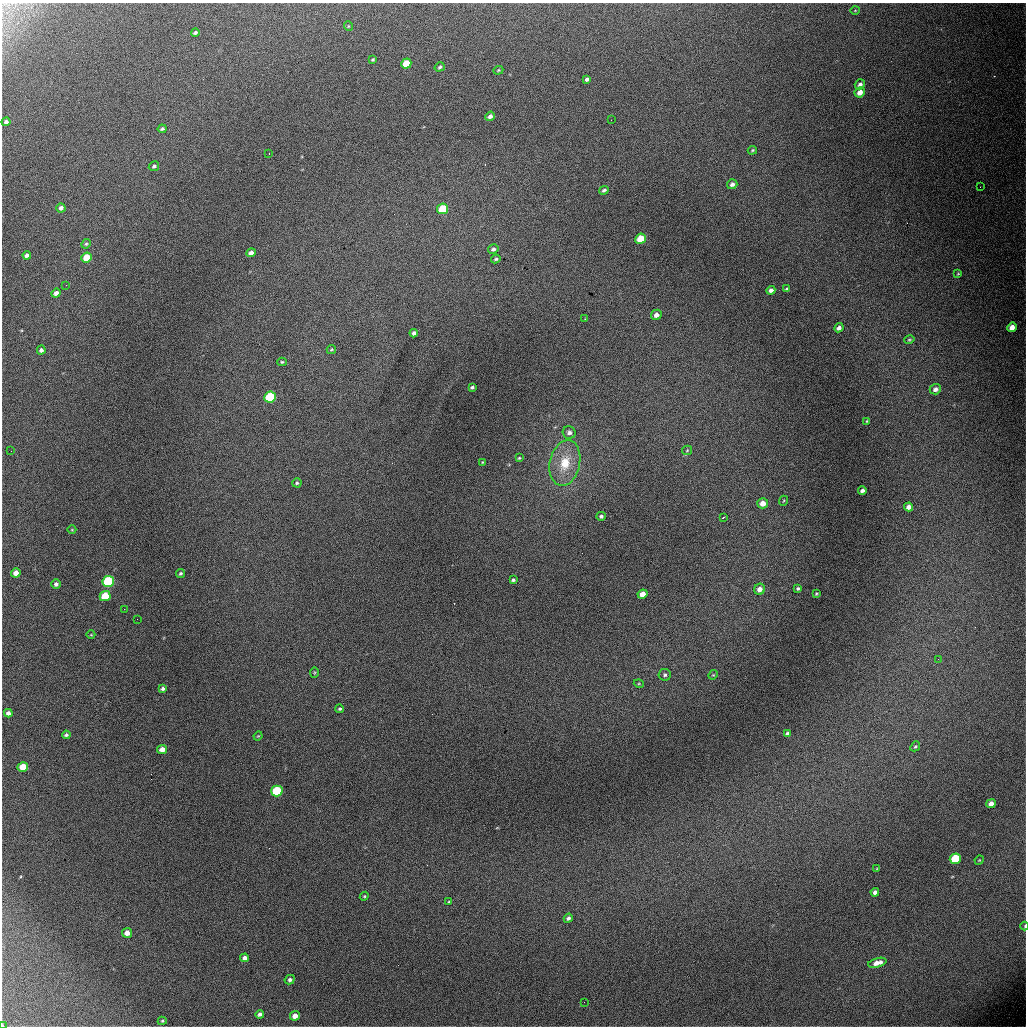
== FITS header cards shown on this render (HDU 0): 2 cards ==
NAXIS1  =                 1024 / length of data axis 1
NAXIS2  =                 1024 / length of data axis 2

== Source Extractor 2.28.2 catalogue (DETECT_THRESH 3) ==
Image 1024 x 1024 px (HDU 0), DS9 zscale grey, 1 PNG px = 1 image px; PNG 1028 x 1028 px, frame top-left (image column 1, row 1024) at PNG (2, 3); each listed source drawn as its Kron ellipse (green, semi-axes under 4 px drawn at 4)
Background 5100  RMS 54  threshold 161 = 3 sigma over >= 5 px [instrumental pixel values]
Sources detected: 107; all 107 listed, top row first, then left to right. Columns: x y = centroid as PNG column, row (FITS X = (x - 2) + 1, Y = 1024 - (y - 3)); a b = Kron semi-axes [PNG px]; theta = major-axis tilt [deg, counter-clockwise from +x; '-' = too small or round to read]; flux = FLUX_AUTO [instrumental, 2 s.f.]
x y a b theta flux
855 10 5 3 - 2800
348 26 5 3 - 2900
195 32 4 3 - 8400
373 60 4 3 - 4500
406 63 5 5 - 74000
440 67 5 4 - 5700
498 70 5 4 - 3600
587 79 4 3 - 8200
860 84 5 4 - 11000
860 92 5 5 - 29000
490 116 5 4 - 14000
611 120 2 2 - 1900
6 122 4 4 - 11000
162 129 4 3 - 6100
752 150 4 3 - 4400
269 153 3 2 - 3900
154 166 5 4 - 7700
732 184 5 5 - 13000
980 187 2 2 - 2400
604 190 5 3 - 7100
61 208 4 4 - 12000
443 209 6 5 - 160000
641 239 5 5 - 110000
86 244 5 4 - 4700
493 249 5 4 - 10000
251 253 5 4 - 19000
27 255 4 4 - 12000
87 257 5 5 - 80000
496 259 5 4 - 5400
958 274 4 3 - 3100
66 285 2 2 - 5900
786 289 4 3 - 4800
771 290 4 4 - 13000
56 293 5 4 - 16000
656 315 5 5 - 17000
585 319 4 4 - 2700
1012 327 5 4 - 31000
839 328 5 4 - 15000
414 333 4 4 - 13000
909 340 5 3 - 4400
331 349 5 4 - 4300
41 350 4 4 - 10000
282 362 4 4 - 5200
472 387 4 3 - 6100
935 389 6 5 - 15000
270 397 6 5 - 270000
867 421 3 3 - 3500
569 432 6 6 - 12000
687 450 5 4 - 4000
11 451 2 2 - 7400
519 458 3 3 - 3700
482 462 3 3 - 3100
565 463 23 15 77 100000
297 483 4 4 - 5400
862 490 4 4 - 9900
783 501 5 3 - 3500
763 503 5 5 - 31000
909 507 4 4 - 19000
601 516 4 4 - 7700
723 517 3 2 - 2600
72 530 4 3 - 2400
16 573 4 4 - 24000
180 573 4 3 - 6100
513 580 4 3 - 6700
108 582 6 5 - 380000
56 584 5 4 - 10000
798 588 4 3 - 5900
760 589 6 5 - 22000
642 594 5 4 - 30000
816 594 3 2 - 3700
105 596 5 5 - 100000
124 609 2 2 - 11000
137 619 2 2 - 3900
91 635 4 3 - 2800
938 659 3 2 - 3000
314 673 5 3 - 3400
665 675 6 6 - 7900
713 675 5 4 - 4200
639 684 5 3 - 3400
163 689 4 4 - 6400
340 709 4 4 - 5400
8 713 4 4 - 13000
787 734 4 3 - 9400
66 735 4 4 - 7300
258 736 4 3 - 2900
915 746 5 4 - 4900
162 749 5 4 - 24000
23 767 5 5 - 78000
277 791 6 5 - 250000
991 804 5 4 - 24000
955 859 5 5 - 180000
979 860 5 4 - 3000
877 869 4 4 - 3300
875 892 4 4 - 13000
364 896 4 4 - 4100
449 902 4 3 - 4100
568 918 5 4 - 9500
1025 926 4 3 - 3100
127 933 5 5 - 24000
244 958 4 4 - 14000
877 963 9 4 15 30000
290 980 5 4 - 8600
584 1002 2 2 - 7700
260 1014 4 4 - 9200
295 1016 5 4 - 23000
162 1021 4 4 - 4400
2 1025 3 2 - 2500
At the frame edge (FLAGS 8, measured only in part): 2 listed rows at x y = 1025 926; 2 1025